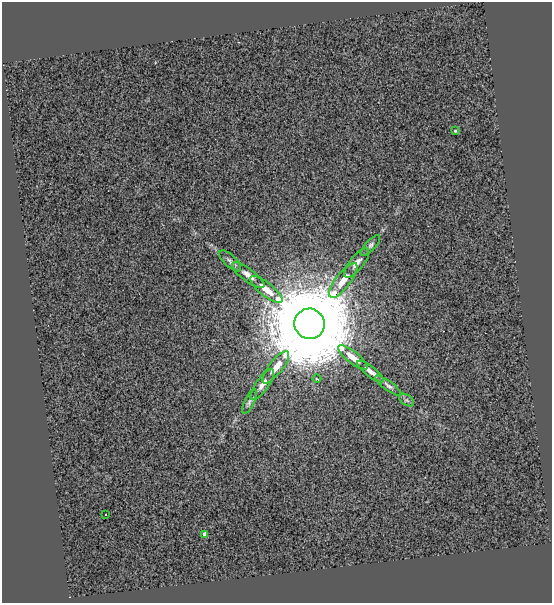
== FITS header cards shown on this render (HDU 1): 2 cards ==
NAXIS1  =                  550
NAXIS2  =                  601

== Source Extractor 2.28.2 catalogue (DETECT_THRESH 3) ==
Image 550 x 601 px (HDU 1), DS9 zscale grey, 1 PNG px = 1 image px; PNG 554 x 605 px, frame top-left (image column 1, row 601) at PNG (2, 2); each listed source drawn as its Kron ellipse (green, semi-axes under 4 px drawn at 4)
Background 0.0527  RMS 0.49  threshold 1.47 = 3 sigma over >= 5 px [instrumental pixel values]
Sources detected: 18; all 18 listed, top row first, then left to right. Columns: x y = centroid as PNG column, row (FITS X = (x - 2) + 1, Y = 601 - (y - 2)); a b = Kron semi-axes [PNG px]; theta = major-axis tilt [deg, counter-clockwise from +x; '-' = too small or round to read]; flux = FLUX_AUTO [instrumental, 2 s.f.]
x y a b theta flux
455 131 3 3 - 38
370 245 13 5 47 110
230 261 14 6 -42 120
357 263 18 7 51 230
248 275 20 6 -37 260
343 280 21 7 52 480
266 289 20 6 -39 490
310 324 15 15 - 830000
353 357 18 6 -38 430
276 367 20 7 52 450
371 371 16 5 -38 190
317 379 4 3 - 31
262 384 18 6 54 240
388 386 16 4 -36 120
407 400 8 5 -33 73
250 402 13 5 64 100
106 515 3 3 - 85
205 534 4 4 - 250